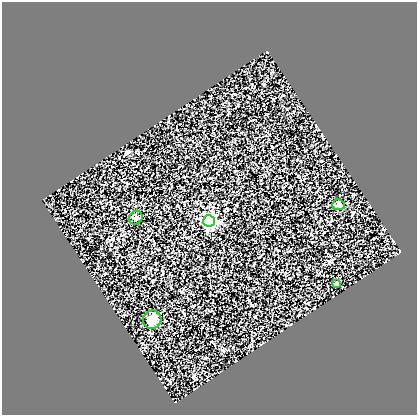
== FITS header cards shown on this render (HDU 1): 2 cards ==
NAXIS1  =                  415
NAXIS2  =                  413

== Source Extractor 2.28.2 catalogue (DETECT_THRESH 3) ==
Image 415 x 413 px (HDU 1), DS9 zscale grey, 1 PNG px = 1 image px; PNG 419 x 417 px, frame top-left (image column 1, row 413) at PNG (2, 2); each listed source drawn as its Kron ellipse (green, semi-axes under 4 px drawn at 4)
Background 0.163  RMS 0.03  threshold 0.091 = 3 sigma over >= 5 px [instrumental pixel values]
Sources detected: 5; all 5 listed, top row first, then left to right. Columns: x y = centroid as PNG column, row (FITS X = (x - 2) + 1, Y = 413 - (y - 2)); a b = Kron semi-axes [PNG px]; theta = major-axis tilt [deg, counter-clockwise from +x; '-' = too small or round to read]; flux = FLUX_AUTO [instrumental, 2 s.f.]
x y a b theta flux
338 205 6 5 - 4.3
136 218 7 6 - 4.7
209 221 6 5 - 360
337 283 4 3 - 7.4
152 320 9 9 - 16